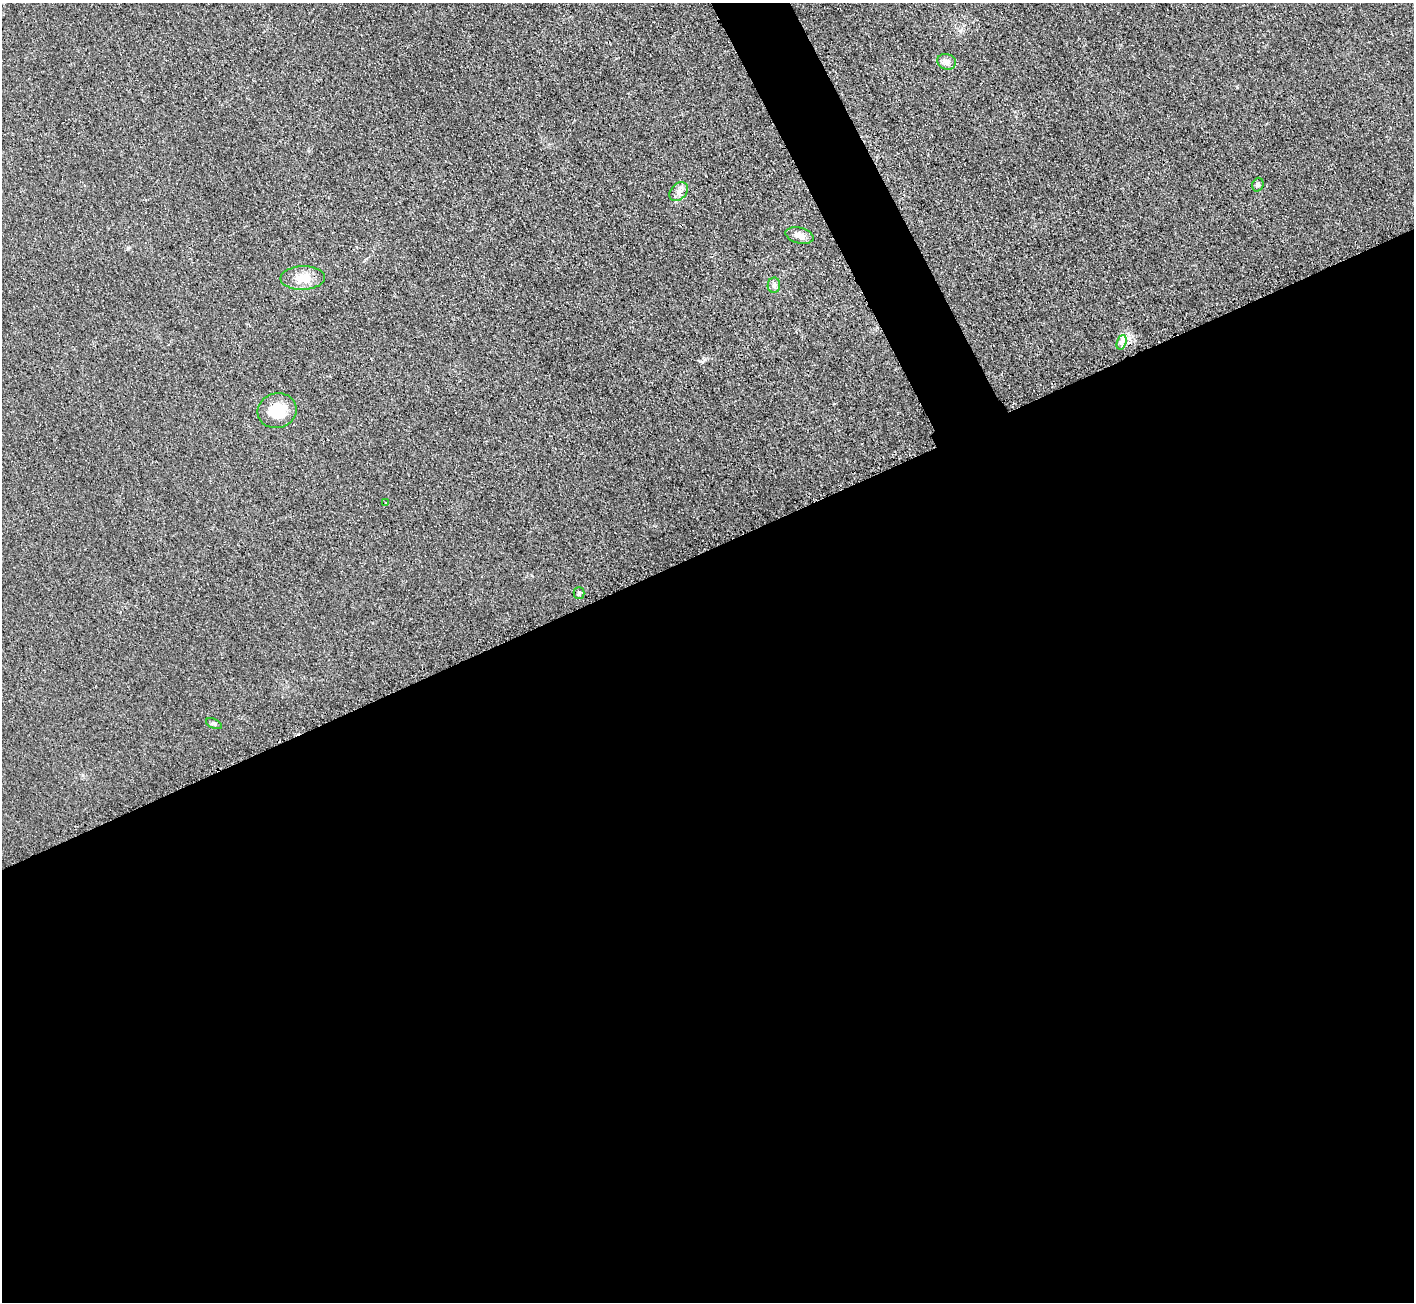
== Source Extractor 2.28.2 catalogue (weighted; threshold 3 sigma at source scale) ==
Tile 15 of 4 x 4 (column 3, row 4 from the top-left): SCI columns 2843-4254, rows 172-1471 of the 5687 x 5680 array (HDU 1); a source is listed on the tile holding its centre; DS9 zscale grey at full resolution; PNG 1416 x 1304 px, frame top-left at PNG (2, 3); each listed source drawn as its Kron ellipse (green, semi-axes under 4 px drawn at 4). Shown black and unused: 60% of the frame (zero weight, under 3 of 4 exposures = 2% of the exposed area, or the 3 px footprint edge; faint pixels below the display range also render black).
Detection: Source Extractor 2.28.2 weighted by HDU 2 'WHT'; one run over the whole footprint, this tile lists its part. Background 0.0265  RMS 0.0059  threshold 0.0267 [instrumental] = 3 sigma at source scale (4.5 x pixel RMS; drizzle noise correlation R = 1.50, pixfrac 1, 0.05/0.05 arcsec/px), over >= 5 px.
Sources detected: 11; all 11 listed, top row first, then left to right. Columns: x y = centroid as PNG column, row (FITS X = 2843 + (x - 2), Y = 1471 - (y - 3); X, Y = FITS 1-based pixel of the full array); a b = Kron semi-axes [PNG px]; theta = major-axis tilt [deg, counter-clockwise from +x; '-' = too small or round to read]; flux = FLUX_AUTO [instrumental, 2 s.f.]
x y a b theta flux
947 62 9 7 -17 3.4
1258 185 7 5 71 1.2
679 192 11 7 47 3.3
800 235 14 7 -15 4.5
303 278 22 12 2 9.5
774 285 8 6 89 1.7
1122 342 7 4 71 1.9
277 411 19 17 14 17
386 503 3 3 - 0.64
579 593 5 5 - 1
214 724 8 4 -24 1.1
Unlisted compact peaks at least as high as the median listed source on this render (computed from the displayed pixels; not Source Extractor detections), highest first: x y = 128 248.